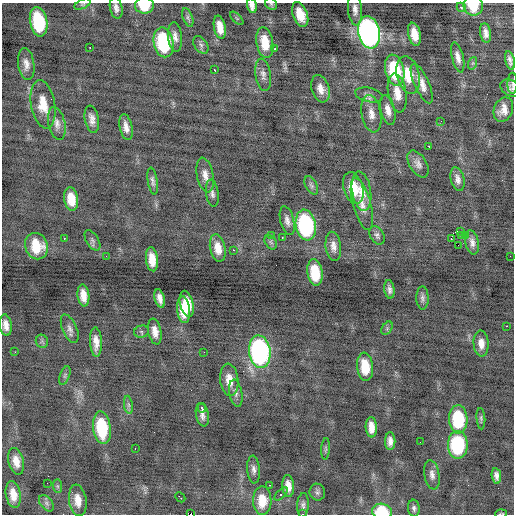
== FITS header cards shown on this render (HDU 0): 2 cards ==
NAXIS1  =                  512 / Axis length
NAXIS2  =                  512 / Axis length

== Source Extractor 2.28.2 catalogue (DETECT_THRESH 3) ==
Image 512 x 512 px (HDU 0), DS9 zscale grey, 1 PNG px = 1 image px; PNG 516 x 516 px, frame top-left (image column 1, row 512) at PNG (2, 3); each listed source drawn as its Kron ellipse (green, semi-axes under 4 px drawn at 4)
Background -0.236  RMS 0.94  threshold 2.82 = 3 sigma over >= 5 px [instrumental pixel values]
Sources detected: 133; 1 with non-positive FLUX_AUTO (blend fragments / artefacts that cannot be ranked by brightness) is neither listed nor drawn; the other 132 listed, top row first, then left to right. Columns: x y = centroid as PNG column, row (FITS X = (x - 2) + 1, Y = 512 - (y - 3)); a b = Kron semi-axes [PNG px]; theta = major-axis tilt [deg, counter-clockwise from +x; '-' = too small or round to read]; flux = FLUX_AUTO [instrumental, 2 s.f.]
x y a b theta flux
83 4 9 4 25 110
271 4 6 5 - 100
144 5 9 8 - 1700
252 6 7 5 -76 280
473 6 10 9 - 1500
461 7 5 3 - 410
116 8 11 6 -77 280
355 9 16 7 -85 400
300 14 13 7 -70 950
188 17 10 5 -69 160
237 18 8 3 -45 79
39 22 15 8 -78 4200
220 27 12 5 -79 730
369 32 16 11 -78 24000
486 33 10 5 -82 350
414 34 12 6 -78 870
175 37 15 7 -84 400
163 42 15 9 -79 4800
265 43 15 8 -81 1200
201 45 9 6 -56 190
90 48 3 2 - 120
275 49 4 3 - 270
458 57 15 5 -77 410
510 60 9 4 -77 270
473 63 6 4 71 100
26 64 16 8 -82 470
214 70 4 2 - 160
395 70 16 9 -77 3400
263 75 16 7 -81 360
408 75 19 11 -76 1500
422 83 21 7 -66 650
512 83 10 5 89 150
511 88 11 8 -30 280
320 89 14 9 -73 570
397 93 19 9 -80 850
369 95 14 7 -13 280
43 104 24 12 -80 1300
388 110 15 7 -77 510
503 110 12 9 69 600
371 114 19 9 -79 670
92 119 14 7 -79 400
441 121 2 2 - 69
57 123 16 8 -77 420
126 127 13 6 -77 440
429 146 4 3 - 260
418 164 15 8 -59 370
205 175 17 8 -78 540
458 179 12 6 -77 330
153 181 13 5 -81 230
311 185 10 5 -63 160
353 188 16 9 -73 1600
361 191 20 9 -81 800
212 193 14 6 -82 270
71 199 12 7 -81 1000
362 204 27 9 -75 760
287 221 15 7 -76 350
306 225 15 10 -80 7900
460 231 2 2 - 170
272 235 3 3 - 62
377 235 10 6 -60 190
465 235 4 3 - 680
461 236 3 3 - 77
282 237 3 2 - 220
64 238 3 2 - 200
451 238 2 2 - 50
92 240 11 6 -59 190
271 242 8 5 -58 160
472 242 12 6 -79 340
458 245 2 2 - 1900
36 246 13 11 -70 1700
333 246 15 7 -84 420
218 248 14 7 -78 780
233 250 3 2 - 470
106 256 2 2 - 33
510 256 2 2 - 28
152 259 12 6 -83 940
315 273 13 7 -82 1900
389 289 9 5 -83 250
83 295 11 6 -83 680
160 298 9 5 -76 370
422 298 11 6 -89 220
187 304 13 6 -77 1200
183 310 13 6 -84 1200
6 325 11 6 -82 440
507 326 2 2 - 520
387 328 7 4 57 110
70 329 15 7 -66 320
141 332 7 6 - 160
155 332 13 6 -79 540
42 341 7 6 - 120
96 342 15 6 -87 580
481 343 13 7 -87 540
15 352 3 3 - 73
204 352 2 2 - 29
260 352 16 11 -83 14000
365 367 14 8 -84 1600
65 375 10 4 69 150
229 380 16 9 -83 830
236 393 14 6 -79 280
128 405 9 4 -81 180
202 408 4 3 - 660
202 415 12 6 -80 320
458 419 14 9 -88 3800
481 419 11 4 -86 140
371 427 10 5 -86 620
102 428 16 8 -82 3800
390 441 9 5 90 340
420 442 2 2 - 27
458 445 14 10 90 4900
135 448 2 2 - 45
326 449 11 4 86 110
16 461 13 7 -76 700
254 470 14 6 -85 290
432 475 15 7 -80 380
496 476 8 4 -81 280
47 483 2 2 - 38
270 485 3 2 - 68
57 486 7 4 -89 120
288 486 11 6 -87 590
317 492 8 7 - 160
13 494 13 7 -80 760
281 494 8 3 44 210
180 497 5 2 - 920
78 500 16 8 -81 760
262 501 14 9 -89 1300
46 503 9 6 -50 190
303 505 12 6 87 230
414 508 8 6 -84 180
382 511 10 8 -11 2500
190 514 3 2 - 920
303 514 3 2 - 56
501 514 6 2 5 66
At the frame edge (FLAGS 8, measured only in part): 12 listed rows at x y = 83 4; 271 4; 144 5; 252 6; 473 6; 510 60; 512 83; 511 88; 382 511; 190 514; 303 514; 501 514
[1 non-positive-flux detection neither listed nor drawn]